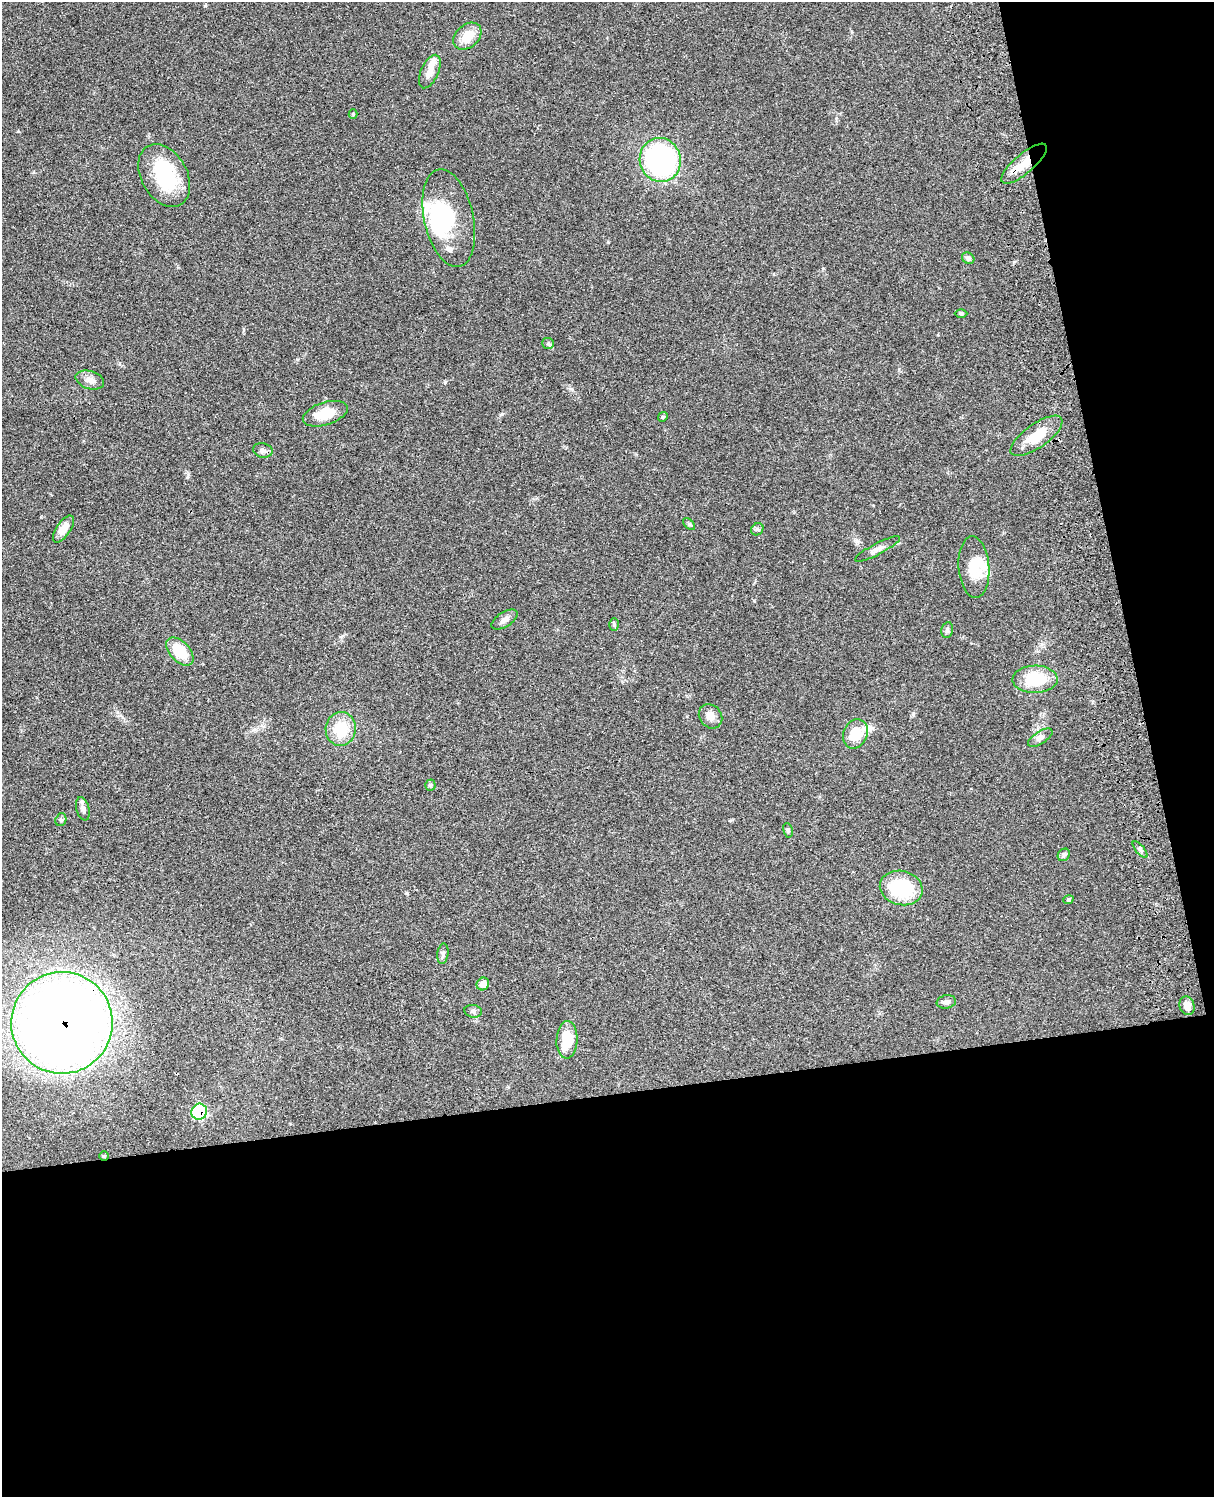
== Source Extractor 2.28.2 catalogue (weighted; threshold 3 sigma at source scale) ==
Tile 12 of 4 x 3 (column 4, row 3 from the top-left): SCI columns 3755-4966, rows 278-1772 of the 5083 x 4923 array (HDU 1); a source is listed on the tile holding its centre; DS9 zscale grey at full resolution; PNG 1216 x 1499 px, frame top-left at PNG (2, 2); each listed source drawn as its Kron ellipse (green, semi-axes under 4 px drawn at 4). Shown black and unused: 33% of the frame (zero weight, under 3 of 4 exposures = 6% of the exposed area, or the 3 px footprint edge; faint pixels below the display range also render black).
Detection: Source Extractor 2.28.2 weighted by HDU 2 'WHT'; one run over the whole footprint, this tile lists its part. Background 0.0952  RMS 0.0063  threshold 0.0283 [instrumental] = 3 sigma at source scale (4.5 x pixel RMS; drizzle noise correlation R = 1.50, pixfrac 1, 0.05/0.05 arcsec/px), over >= 5 px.
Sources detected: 55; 4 inside a brighter object's white glare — neither listed nor drawn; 5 inside a brighter listed object's ellipse — not listed separately; the other 46 listed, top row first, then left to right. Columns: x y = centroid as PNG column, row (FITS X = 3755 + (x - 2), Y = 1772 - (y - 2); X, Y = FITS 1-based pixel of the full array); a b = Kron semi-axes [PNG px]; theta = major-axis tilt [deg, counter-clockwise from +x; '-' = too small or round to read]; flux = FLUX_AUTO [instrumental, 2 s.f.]
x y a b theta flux
467 36 16 11 41 11
430 71 18 8 66 6.1
353 114 4 4 - 0.6
660 160 22 20 -75 110
1024 164 29 9 40 12
164 175 33 23 -61 42
449 218 50 24 -78 34
968 258 6 5 - 1.7
961 313 6 4 1 0.85
548 343 6 5 - 1.1
90 380 15 9 -18 4.1
325 414 23 11 18 15
663 417 5 4 - 0.83
1036 436 30 12 35 14
263 450 10 7 -11 2.1
689 524 7 4 -44 0.96
63 529 15 7 56 6.4
757 529 7 5 44 1.2
877 549 25 5 27 3.7
974 567 31 15 -86 16
504 620 15 7 33 3
614 625 6 5 - 0.98
947 630 8 6 79 1.2
180 651 17 10 -47 16
1035 679 22 13 1 23
710 716 13 11 -49 4.9
341 729 17 15 83 18
855 734 15 12 65 13
1040 738 14 6 33 2.5
430 785 5 5 - 0.93
83 809 12 6 -75 2.4
61 820 6 5 - 1.1
788 830 7 5 -80 1.1
1140 850 10 3 -50 1.2
1064 855 7 5 46 1.2
901 888 22 17 -14 39
1068 900 5 3 - 0.74
443 954 10 5 82 1.6
483 984 6 6 - 5.7
946 1002 10 6 10 2.2
1187 1006 9 7 -72 4.3
473 1011 9 6 -9 1.7
62 1023 51 50 - 800
567 1040 19 10 87 18
199 1112 8 7 - 55
104 1156 4 4 - 0.57
Overlapping masked pixels (flux is a lower limit): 4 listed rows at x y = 1024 164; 62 1023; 199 1112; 104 1156
Unlisted compact peaks at least as high as the median listed source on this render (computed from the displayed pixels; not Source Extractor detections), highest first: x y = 502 414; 445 382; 754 601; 187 477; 407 893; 913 714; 571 389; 608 242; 18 131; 836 118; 823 268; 899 369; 255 729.